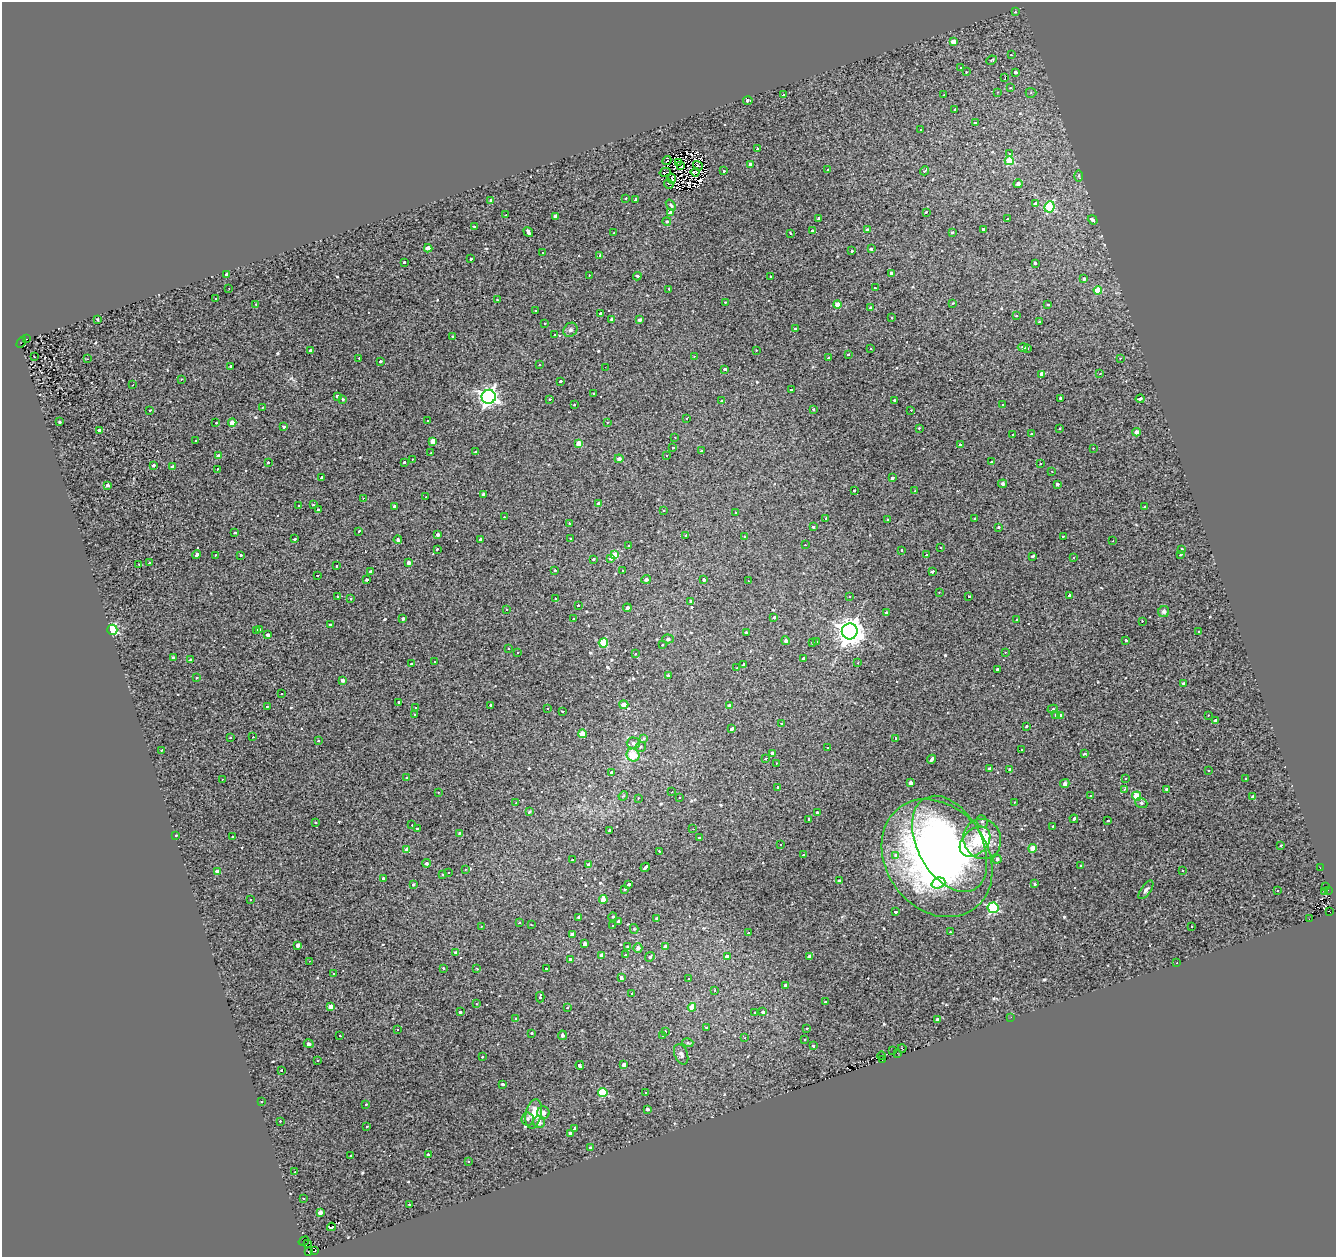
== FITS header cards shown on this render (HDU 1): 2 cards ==
NAXIS1  =                 1334
NAXIS2  =                 1255

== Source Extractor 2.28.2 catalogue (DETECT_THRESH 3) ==
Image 1334 x 1255 px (HDU 1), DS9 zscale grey, 1 PNG px = 1 image px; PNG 1338 x 1259 px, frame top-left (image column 1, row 1255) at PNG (2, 2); each listed source drawn as its Kron ellipse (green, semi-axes under 4 px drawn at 4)
Background 0.0588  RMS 0.14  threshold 0.421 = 3 sigma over >= 5 px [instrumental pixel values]
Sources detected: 624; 6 with non-positive FLUX_AUTO (blend fragments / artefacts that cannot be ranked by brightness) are neither listed nor drawn; of the other 618, the 500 brightest by FLUX_AUTO listed and drawn (118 fainter detections omitted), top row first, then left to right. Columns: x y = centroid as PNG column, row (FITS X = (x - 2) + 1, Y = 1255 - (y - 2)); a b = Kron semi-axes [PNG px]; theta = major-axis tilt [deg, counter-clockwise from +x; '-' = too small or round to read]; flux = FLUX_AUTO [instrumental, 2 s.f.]
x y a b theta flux
1015 12 3 3 - 79
953 42 4 4 - 75
1011 55 3 3 - 15
992 60 5 3 - 11
960 67 3 2 - 20
966 72 3 3 - 16
1016 72 3 3 - 250
1005 77 3 2 - 27
1010 88 3 3 - 11
997 92 3 3 - 12
1031 93 5 5 - 14
783 95 3 3 - 47
944 95 3 2 - 38
748 100 5 3 - 220
955 109 3 3 - 18
975 122 3 2 - 13
921 130 3 3 - 20
757 149 3 3 - 160
1010 154 3 3 - 21
667 161 5 2 - 19
1009 161 4 4 - 290
678 162 4 2 - 14
750 164 4 4 - 35
681 166 4 2 - 15
698 166 5 3 - 12
827 170 3 2 - 71
724 171 3 3 - 29
924 171 5 3 - 72
665 172 5 2 - 11
695 172 4 3 - 12
1078 176 6 4 90 13
672 179 5 3 - 15
669 184 5 2 - 19
1018 184 4 4 - 37
625 198 3 3 - 85
635 199 3 3 - 19
491 200 4 3 - 20
1035 203 4 3 - 140
671 205 6 4 -54 17
1050 207 6 5 - 520
671 212 3 3 - 290
926 212 3 3 - 17
506 215 3 2 - 11
555 216 4 4 - 52
818 218 3 3 - 160
1008 219 3 3 - 27
1093 220 5 3 - 100
667 221 4 4 - 13
474 226 3 3 - 75
983 229 3 3 - 38
867 230 3 3 - 200
813 231 3 3 - 41
528 232 5 3 - 390
952 232 3 3 - 21
614 233 3 3 - 110
790 233 3 2 - 13
428 248 4 4 - 73
871 249 3 3 - 89
852 251 3 3 - 37
542 253 2 2 - 14
600 255 3 3 - 90
471 259 3 3 - 27
404 262 3 3 - 13
1035 263 3 3 - 160
892 273 4 3 - 420
227 275 4 3 - 35
589 275 3 2 - 30
637 276 4 3 - 13
771 276 3 3 - 81
1084 279 4 4 - 17
229 288 3 2 - 14
875 288 3 3 - 27
669 289 3 3 - 12
1098 290 4 4 - 190
216 299 3 3 - 26
497 300 3 2 - 18
725 302 3 3 - 13
953 303 3 3 - 22
256 304 3 3 - 53
1047 304 3 3 - 65
837 305 4 4 - 120
870 307 3 3 - 15
536 311 3 3 - 50
601 313 3 3 - 300
1016 315 3 3 - 18
892 317 3 2 - 14
98 319 3 3 - 11
612 319 4 3 - 32
639 320 3 3 - 22
1040 322 3 3 - 80
545 323 3 2 - 16
795 328 3 3 - 23
570 330 7 6 - 26
555 334 3 3 - 28
453 336 3 3 - 84
27 339 3 2 - 22
21 342 6 2 60 82
1023 347 5 4 - 26
1028 348 3 2 - 13
870 349 3 3 - 35
756 350 3 2 - 12
311 351 4 3 - 43
848 354 3 3 - 20
694 356 3 2 - 16
34 357 3 2 - 17
359 358 3 2 - 38
828 358 3 3 - 24
1120 358 3 3 - 43
87 359 3 2 - 17
380 362 3 3 - 58
539 365 3 2 - 15
231 366 3 3 - 24
605 367 2 2 - 11
724 369 3 3 - 60
1042 374 4 3 - 44
1100 374 3 2 - 11
181 379 3 2 - 24
560 381 3 3 - 88
133 385 3 2 - 11
791 390 3 3 - 71
594 393 3 3 - 39
337 396 3 3 - 130
489 397 7 7 - 3700
1061 398 3 3 - 210
343 399 3 3 - 31
550 399 3 3 - 55
1140 399 4 3 - 68
721 401 3 3 - 18
894 401 3 3 - 89
574 405 3 2 - 16
1002 405 3 3 - 17
263 407 3 3 - 22
150 410 3 3 - 32
813 410 3 3 - 39
911 410 3 3 - 20
686 418 3 3 - 12
428 421 3 3 - 22
60 422 3 3 - 12
232 422 4 4 - 68
607 422 3 2 - 14
216 423 3 2 - 49
283 427 3 3 - 130
919 428 3 3 - 42
1060 428 3 3 - 32
99 430 3 3 - 16
1136 432 4 4 - 54
1031 434 3 3 - 81
1013 435 3 3 - 55
675 437 3 2 - 30
195 440 3 3 - 25
433 441 4 4 - 95
579 443 4 4 - 130
960 445 3 3 - 230
673 448 3 3 - 35
1093 448 3 2 - 13
701 451 3 3 - 39
476 452 3 3 - 69
431 453 3 2 - 42
219 456 4 3 - 28
667 456 3 3 - 15
412 459 3 2 - 17
619 459 4 4 - 26
268 462 3 3 - 33
404 462 3 3 - 33
992 462 3 3 - 24
1040 463 3 3 - 32
154 465 3 3 - 25
173 467 4 3 - 46
218 469 3 2 - 41
1052 471 3 2 - 15
321 477 3 3 - 99
892 477 3 3 - 130
1003 484 4 4 - 20
1057 484 3 3 - 260
107 485 3 3 - 19
854 490 3 3 - 22
915 491 3 3 - 23
484 494 3 3 - 28
426 497 2 2 - 13
363 498 3 2 - 14
599 504 4 4 - 49
314 505 3 2 - 11
299 506 3 3 - 35
394 506 3 3 - 24
1144 507 3 3 - 21
318 509 3 3 - 25
664 511 3 3 - 16
735 513 3 3 - 12
504 517 3 2 - 11
825 518 3 3 - 130
888 519 3 2 - 16
975 519 3 3 - 28
569 523 3 3 - 29
813 526 3 3 - 58
999 527 3 3 - 110
359 531 3 3 - 99
235 533 3 3 - 160
438 534 3 3 - 150
686 535 3 3 - 43
744 536 3 3 - 68
1063 536 3 2 - 19
295 539 3 3 - 76
480 539 3 3 - 38
571 539 3 2 - 25
398 540 4 3 - 87
1113 541 3 2 - 20
805 545 3 2 - 11
629 546 3 3 - 23
941 548 3 3 - 18
437 549 3 2 - 54
1181 549 3 3 - 65
902 550 3 3 - 35
196 555 4 3 - 170
215 555 3 2 - 41
241 555 3 3 - 88
614 555 4 4 - 160
926 555 3 3 - 26
1180 555 3 3 - 28
1033 556 3 3 - 45
611 558 3 3 - 74
1074 558 3 2 - 12
593 559 3 3 - 42
409 562 4 3 - 34
149 563 3 3 - 74
139 564 3 2 - 17
337 566 3 2 - 19
555 570 3 3 - 36
622 570 3 2 - 11
932 571 3 3 - 250
370 572 3 3 - 27
318 576 3 3 - 11
646 579 5 4 - 24
366 580 3 3 - 300
704 580 3 3 - 85
748 581 3 2 - 11
939 592 3 2 - 14
1070 595 3 3 - 340
338 596 3 3 - 11
968 596 3 3 - 65
849 597 3 2 - 22
555 598 3 3 - 140
351 599 3 3 - 39
691 602 3 3 - 130
578 605 3 3 - 27
627 608 4 4 - 23
507 610 3 3 - 17
1164 612 6 5 - 21
886 613 3 3 - 17
774 617 3 3 - 53
403 619 3 3 - 110
574 619 3 3 - 54
1016 619 3 3 - 28
1142 621 3 3 - 12
330 625 3 3 - 15
112 630 5 5 - 1100
260 630 3 3 - 270
257 631 3 3 - 75
850 631 8 8 - 11000
1199 632 3 2 - 14
746 633 3 3 - 16
268 635 3 3 - 27
668 639 6 4 -2 18
1126 640 3 3 - 26
786 641 4 4 - 17
816 642 3 3 - 25
603 643 4 4 - 400
812 643 3 3 - 33
663 645 3 3 - 38
508 649 3 3 - 30
1005 652 3 2 - 14
517 653 3 2 - 11
635 653 3 2 - 12
173 658 3 3 - 16
804 658 4 3 - 250
190 660 3 3 - 43
435 662 3 2 - 20
858 663 3 3 - 13
411 664 3 3 - 13
744 665 3 3 - 490
737 668 3 2 - 13
997 669 4 3 - 95
668 676 3 3 - 170
197 678 3 3 - 26
342 680 3 3 - 38
1184 683 3 3 - 27
281 694 3 3 - 31
399 702 3 3 - 28
490 705 3 3 - 41
624 705 4 4 - 58
267 706 3 2 - 11
729 706 4 3 - 35
415 708 3 2 - 19
548 708 3 2 - 18
1053 709 5 4 - 14
562 711 3 3 - 46
414 715 3 3 - 17
1055 715 3 3 - 260
1208 715 3 3 - 45
1060 716 4 3 - 23
1216 721 3 3 - 28
781 724 3 2 - 16
1027 726 3 3 - 15
732 729 4 3 - 130
582 734 4 4 - 110
253 737 3 2 - 13
230 738 3 3 - 65
643 738 3 3 - 89
895 738 3 3 - 15
318 741 3 3 - 35
633 743 6 5 - 22
640 747 5 5 - 15
828 748 3 3 - 43
1021 749 3 2 - 14
161 750 3 3 - 65
772 753 4 3 - 19
1084 754 3 3 - 130
633 755 7 6 - 180
766 759 3 3 - 71
932 759 5 3 - 110
776 763 3 2 - 12
990 769 3 3 - 27
1010 769 4 3 - 22
1208 771 3 3 - 24
612 772 4 3 - 170
407 778 3 2 - 13
222 779 3 3 - 12
1125 779 3 3 - 22
1246 779 3 3 - 42
911 783 4 3 - 34
1065 784 4 4 - 37
777 787 3 3 - 23
1124 789 3 3 - 13
1167 790 4 4 - 24
438 792 3 2 - 18
672 792 3 2 - 11
623 796 5 4 - 11
1091 796 3 2 - 24
1137 796 4 4 - 340
679 797 3 3 - 25
1252 797 3 3 - 71
638 798 3 2 - 25
1014 802 3 3 - 29
516 803 3 3 - 13
1141 803 6 5 - 18
529 812 3 3 - 11
817 812 3 3 - 110
809 819 4 3 - 44
1074 819 4 3 - 57
1108 821 3 2 - 13
316 822 3 3 - 60
982 822 6 5 - 19
412 825 3 2 - 34
1053 826 3 3 - 18
417 829 3 3 - 140
693 829 3 2 - 13
610 831 3 3 - 1000
459 833 4 3 - 13
175 836 3 3 - 52
233 837 3 3 - 41
699 838 3 3 - 140
982 839 20 18 -68 390
975 842 17 12 44 210
781 844 3 2 - 31
950 844 52 32 -61 1500
1281 845 3 3 - 21
1032 848 4 4 - 140
407 850 4 4 - 79
659 851 3 2 - 18
803 855 3 3 - 51
896 855 4 4 - 67
937 858 63 50 -53 4800
572 859 3 3 - 33
997 859 4 4 - 17
426 863 4 4 - 21
589 865 4 3 - 66
1081 865 3 2 - 19
645 867 5 3 - 190
1320 868 2 2 - 12
465 869 3 3 - 32
1183 870 3 3 - 16
217 872 4 4 - 60
449 873 3 2 - 11
443 875 3 2 - 11
383 878 3 3 - 34
840 880 3 3 - 13
938 883 7 5 19 210
629 884 3 3 - 200
1035 884 4 3 - 11
413 885 3 2 - 11
1325 887 3 2 - 70
625 889 3 3 - 16
1146 890 11 5 54 28
1278 890 3 3 - 34
1328 890 2 2 - 240
1325 892 3 3 - 150
250 900 3 2 - 12
603 900 4 4 - 120
993 908 5 5 - 720
1329 911 4 2 - 39
895 912 3 3 - 33
579 917 3 3 - 19
613 917 4 3 - 11
656 918 3 3 - 12
1309 919 2 2 - 39
619 921 4 3 - 560
519 923 3 3 - 23
531 925 3 2 - 11
613 925 3 3 - 34
481 926 3 3 - 13
1192 926 3 2 - 11
634 929 5 4 - 13
950 932 3 2 - 28
748 933 3 3 - 31
572 934 3 3 - 40
585 944 3 3 - 24
298 945 3 3 - 39
628 947 4 3 - 15
666 947 4 4 - 54
638 948 4 4 - 42
456 953 4 3 - 18
601 955 4 3 - 24
625 955 3 2 - 13
810 956 3 3 - 29
650 957 5 4 - 14
727 957 3 3 - 830
570 960 3 3 - 23
310 961 3 2 - 13
1177 963 3 2 - 21
443 968 3 3 - 26
477 969 3 2 - 17
546 969 3 3 - 40
334 974 3 2 - 12
621 977 4 3 - 110
688 979 3 3 - 46
786 985 3 3 - 150
715 990 3 2 - 12
632 994 3 3 - 28
540 997 5 3 - 60
825 1002 3 3 - 23
476 1004 3 3 - 11
331 1007 4 4 - 70
692 1007 4 4 - 170
568 1008 3 3 - 45
460 1012 3 3 - 100
755 1012 3 3 - 21
763 1012 3 3 - 82
1011 1017 2 2 - 21
515 1018 3 3 - 23
937 1020 3 3 - 390
707 1028 3 2 - 13
807 1028 3 3 - 38
397 1029 3 2 - 16
665 1031 3 2 - 32
531 1033 3 3 - 35
562 1035 5 4 - 27
340 1036 3 2 - 16
662 1036 3 3 - 21
745 1038 4 3 - 11
805 1039 3 2 - 14
688 1043 5 3 - 11
309 1044 5 4 - 25
813 1046 3 3 - 37
902 1048 4 2 - 22
893 1051 2 2 - 16
897 1053 2 2 - 25
681 1054 10 6 -68 40
881 1056 4 3 - 77
482 1057 3 3 - 13
318 1060 3 2 - 11
882 1060 3 2 - 58
624 1064 4 3 - 38
580 1065 4 3 - 350
281 1070 3 2 - 11
503 1084 3 3 - 100
603 1092 4 4 - 400
646 1092 3 3 - 20
262 1102 3 3 - 39
366 1104 3 3 - 29
647 1109 3 3 - 230
543 1113 6 6 - 55
534 1114 15 8 78 150
528 1119 6 6 - 20
280 1121 3 2 - 44
539 1122 6 6 - 49
367 1126 3 3 - 12
575 1128 4 3 - 54
570 1133 3 3 - 29
590 1148 4 3 - 13
428 1154 3 3 - 150
350 1156 3 2 - 15
468 1161 3 3 - 24
295 1172 3 3 - 65
303 1198 3 2 - 11
409 1205 3 3 - 18
320 1213 4 4 - 96
331 1227 4 3 - 27
304 1241 5 2 - 27
308 1243 3 2 - 37
308 1251 3 3 - 180
315 1251 3 2 - 19
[118 fainter detections neither listed nor drawn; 6 non-positive-flux detections neither listed nor drawn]